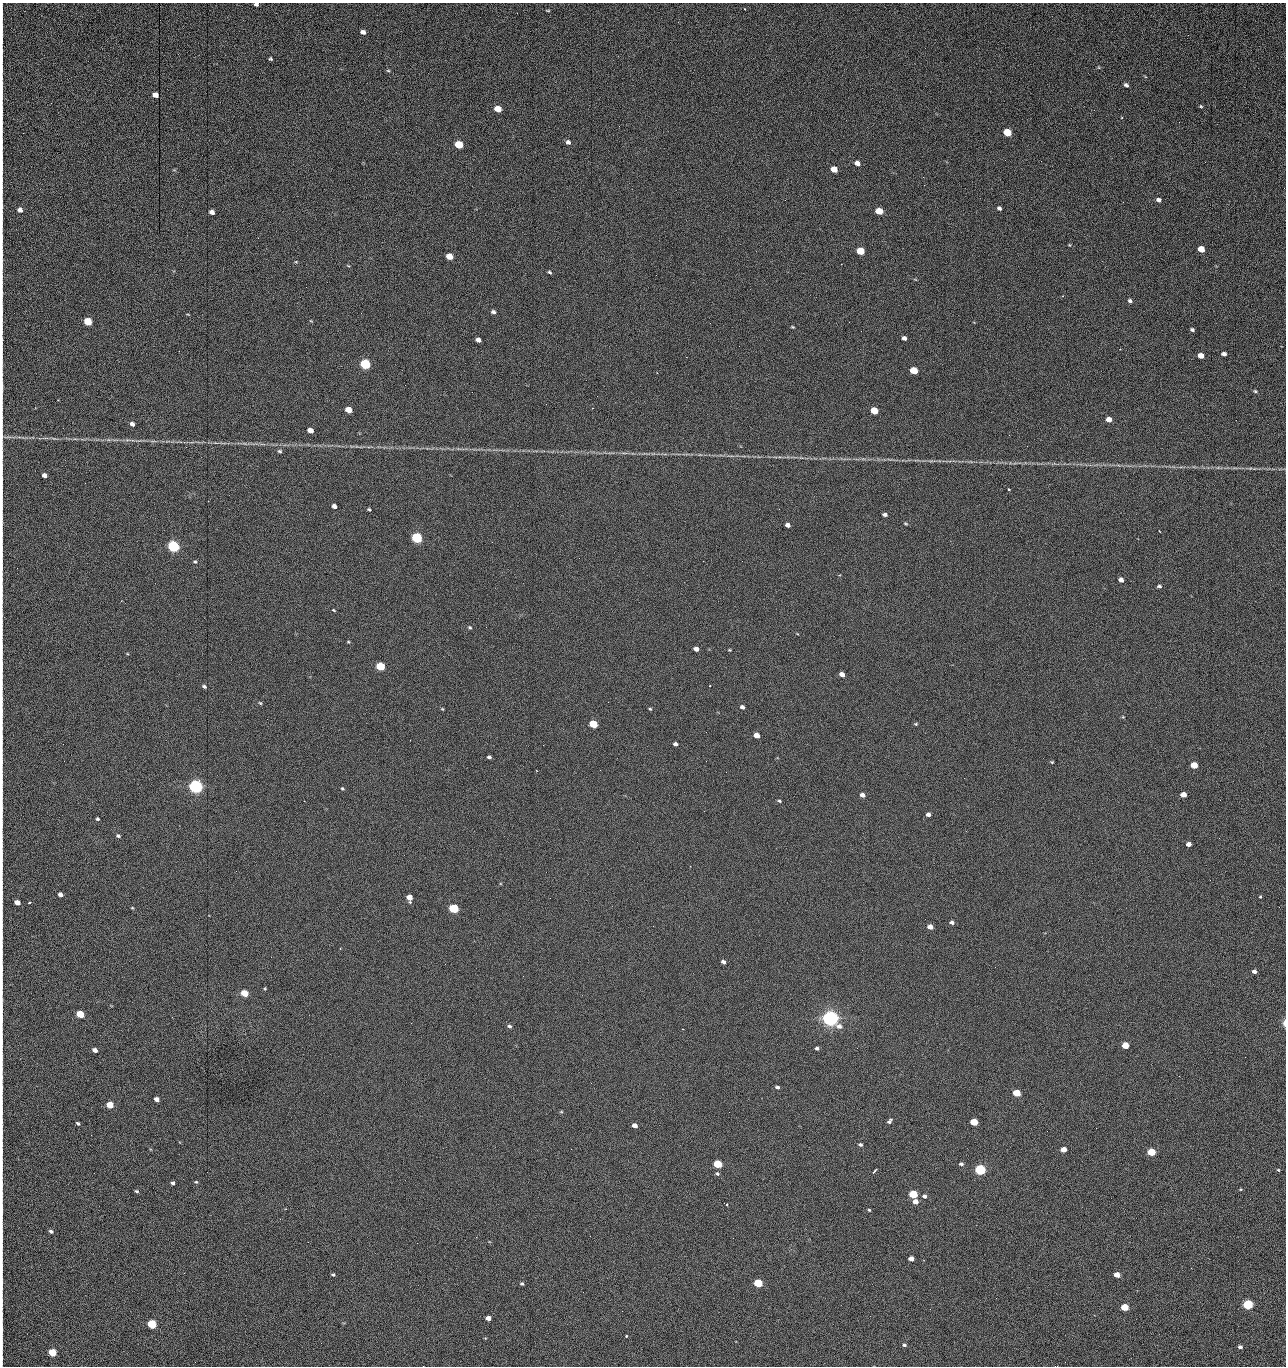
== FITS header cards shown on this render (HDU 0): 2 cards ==
NAXIS1  =                 1284 /fastest changing axis
NAXIS2  =                 1364 /next to fastest changing axis

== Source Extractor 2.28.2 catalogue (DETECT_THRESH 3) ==
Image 1284 x 1364 px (HDU 0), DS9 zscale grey, 1 PNG px = 1 image px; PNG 1288 x 1368 px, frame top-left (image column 1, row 1364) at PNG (2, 3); no overlay
Background 191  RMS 17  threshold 49.8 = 3 sigma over >= 5 px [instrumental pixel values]
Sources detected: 218; all 218 listed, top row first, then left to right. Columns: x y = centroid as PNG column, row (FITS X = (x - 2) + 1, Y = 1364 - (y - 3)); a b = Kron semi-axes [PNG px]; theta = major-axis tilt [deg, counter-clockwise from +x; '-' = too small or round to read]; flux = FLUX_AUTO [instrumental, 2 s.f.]
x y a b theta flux
256 4 4 3 - 3.0e+03
548 10 6 3 -8 1.2e+03
2 27 19 2 90 4.2e+03
363 32 5 4 - 4.8e+03
1188 35 2 2 - 1.1e+03
2 51 14 2 90 3.1e+03
271 59 4 3 - 1.6e+03
388 71 5 3 - 1.2e+03
1126 85 5 4 - 3.0e+03
2 91 27 2 90 5.3e+03
155 95 5 4 - 8.7e+03
1201 106 4 3 - 1.2e+03
498 109 5 5 - 2.3e+04
1122 117 3 3 - 1.2e+03
1179 122 3 2 - 1.2e+03
1007 132 6 5 - 4.3e+04
568 142 6 5 - 3.8e+03
459 145 5 5 - 5.4e+04
1041 161 3 2 - 1.9e+03
857 163 5 4 - 6.2e+03
2 169 16 2 90 2.8e+03
834 169 5 4 - 1.6e+04
923 177 2 2 - 1.8e+04
785 200 2 2 - 6.0e+02
1159 200 5 4 - 3.7e+03
1123 202 3 2 - 9.3e+02
999 208 5 4 - 2.6e+03
20 210 5 5 - 5.2e+03
879 211 5 4 - 2.8e+04
212 212 5 4 - 5.9e+03
2 217 13 2 90 2.4e+03
2 238 16 2 90 3.3e+03
1069 245 4 4 - 9.4e+02
1201 249 5 4 - 2.4e+04
860 251 5 5 - 4.1e+04
449 256 5 5 - 2.0e+04
2 260 10 3 87 2.4e+03
296 262 5 3 - 9.6e+02
841 264 2 2 - 2.5e+04
550 272 5 3 - 1.7e+03
656 275 3 2 - 8.0e+02
915 279 5 3 - 9.0e+02
306 287 2 2 - 6.2e+02
1130 301 5 4 - 2.7e+03
2 310 22 2 90 4.4e+03
493 312 5 4 - 3.3e+03
88 321 5 5 - 5.2e+04
311 321 4 3 - 8.4e+02
849 322 2 2 - 6.2e+02
710 323 2 2 - 3.4e+03
792 327 3 2 - 1.1e+03
1192 330 4 3 - 2.1e+03
904 338 4 4 - 3.8e+03
478 340 5 4 - 5.2e+03
1120 349 2 2 - 5.8e+03
1224 354 5 4 - 4.4e+03
1201 356 5 4 - 1.0e+04
365 364 5 5 - 1.6e+05
914 370 5 5 - 3.9e+04
2 386 14 3 -90 3.5e+03
1256 392 3 3 - 2.7e+03
349 410 5 4 - 2.0e+04
874 411 5 4 - 3.3e+04
1109 419 5 4 - 9.8e+03
132 424 5 4 - 4.8e+03
310 430 5 4 - 9.5e+03
1009 435 2 2 - 3.3e+03
2 436 9 3 -87 2.1e+03
127 440 8 3 -5 2.4e+03
1027 446 2 2 - 4.7e+02
186 447 2 2 - 4.4e+03
280 451 5 4 - 1.9e+03
2 455 15 2 90 3.0e+03
44 475 4 4 - 6.0e+03
2 478 10 2 90 1.8e+03
85 483 2 2 - 9.5e+02
1008 489 3 3 - 3.8e+03
2 506 10 2 90 1.7e+03
334 506 5 4 - 5.1e+03
369 509 4 3 - 1.4e+03
779 509 2 2 - 5.2e+02
885 515 5 3 - 3.4e+03
905 524 5 4 - 1.3e+03
788 525 4 4 - 4.8e+03
1159 531 3 2 - 7.8e+02
417 538 5 5 - 1.9e+05
492 542 2 2 - 2.6e+03
173 546 5 5 - 3.2e+05
742 561 2 2 - 6.2e+02
195 562 5 5 - 1.7e+03
1121 580 5 4 - 5.5e+03
1159 586 5 4 - 2.3e+03
121 601 3 2 - 6.1e+02
334 610 4 3 - 1.0e+03
470 627 5 4 - 1.5e+03
348 642 4 3 - 9.8e+02
696 649 5 4 - 5.3e+03
730 650 4 3 - 1.0e+03
380 666 5 4 - 8.9e+04
842 674 5 4 - 7.2e+03
204 686 5 4 - 2.1e+03
260 703 5 4 - 1.2e+03
742 707 4 4 - 4.0e+03
442 709 4 3 - 1.0e+03
650 709 4 3 - 1.3e+03
2 715 10 2 90 1.9e+03
1123 717 5 3 - 8.7e+02
593 724 5 4 - 5.7e+04
916 724 5 4 - 1.3e+03
706 732 2 2 - 6.0e+02
757 735 5 4 - 1.4e+04
675 744 4 4 - 3.5e+03
543 745 2 2 - 3.2e+03
489 757 4 3 - 2.4e+03
706 761 2 2 - 1.0e+03
1052 762 3 3 - 1.2e+03
1194 765 5 4 - 2.7e+04
600 770 2 2 - 4.4e+02
537 771 2 2 - 8.1e+02
726 772 2 2 - 2.6e+03
196 787 6 5 - 7.0e+05
342 789 4 3 - 1.3e+03
862 795 5 4 - 6.0e+03
1183 795 5 4 - 1.3e+04
304 801 2 2 - 5.1e+02
779 801 5 3 - 1.5e+03
2 809 10 2 90 1.9e+03
928 814 4 4 - 4.2e+03
97 819 3 3 - 1.8e+03
118 836 4 4 - 2.2e+03
1188 844 4 4 - 6.0e+03
60 894 4 4 - 5.6e+03
1260 897 4 3 - 9.9e+02
409 898 5 5 - 1.3e+04
17 902 5 4 - 9.9e+03
29 903 3 2 - 1.5e+03
132 908 4 3 - 9.0e+02
454 909 5 4 - 1.2e+05
952 922 5 4 - 3.0e+03
930 927 5 4 - 9.6e+03
340 949 2 2 - 7.3e+02
723 962 5 4 - 3.7e+03
2 968 10 2 90 1.8e+03
1254 971 4 4 - 4.3e+03
523 976 2 2 - 2.0e+03
244 993 5 4 - 3.3e+04
80 1014 5 4 - 5.3e+04
830 1018 6 5 - 1.0e+06
411 1023 2 2 - 5.5e+03
1284 1023 6 3 -90 5.4e+03
509 1026 5 4 - 2.3e+03
2 1043 17 2 90 3.3e+03
1125 1045 5 4 - 2.9e+04
817 1048 4 3 - 2.2e+03
857 1048 2 2 - 1.4e+03
95 1050 4 4 - 6.2e+03
1245 1057 2 2 - 1.8e+03
1179 1076 2 2 - 2.6e+03
777 1087 4 3 - 2.3e+03
1017 1093 5 4 - 4.7e+04
156 1099 5 4 - 7.3e+03
110 1105 5 4 - 3.1e+04
561 1112 5 3 - 1.1e+03
729 1112 3 2 - 8.7e+02
889 1121 6 4 47 2.5e+03
974 1122 5 4 - 4.3e+04
78 1123 4 4 - 2.0e+03
635 1125 5 4 - 8.4e+03
2 1132 8 2 90 1.1e+03
91 1135 2 2 - 2.4e+03
860 1144 5 4 - 2.0e+03
571 1149 3 2 - 9.4e+02
1064 1149 5 4 - 1.7e+04
1151 1152 5 4 - 5.8e+04
718 1164 5 4 - 7.8e+04
961 1164 5 4 - 2.4e+03
980 1170 5 4 - 2.7e+05
1278 1170 4 3 - 1.0e+03
874 1172 6 2 51 2.1e+03
717 1174 6 5 - 1.9e+03
196 1182 4 4 - 1.4e+03
173 1183 3 3 - 2.5e+03
1240 1189 4 2 - 8.8e+02
136 1191 5 3 - 1.6e+03
913 1194 5 4 - 8.3e+04
925 1196 5 4 - 3.4e+03
915 1202 5 4 - 9.4e+03
727 1204 3 3 - 1.4e+03
2 1209 19 2 90 3.4e+03
286 1209 2 2 - 7.2e+02
869 1210 3 3 - 1.3e+03
280 1219 2 2 - 2.2e+03
51 1231 5 4 - 2.4e+03
2 1236 9 2 90 1.7e+03
476 1237 2 2 - 9.0e+03
308 1242 2 2 - 1.8e+03
417 1243 2 2 - 5.3e+03
911 1258 5 4 - 9.0e+03
333 1274 4 3 - 1.6e+03
1117 1275 5 4 - 1.4e+04
2 1280 15 2 90 2.7e+03
758 1283 5 4 - 8.0e+04
522 1284 4 4 - 1.8e+03
996 1298 2 2 - 2.7e+03
2 1302 13 2 90 2.2e+03
1248 1304 5 4 - 1.9e+05
1125 1307 5 4 - 4.6e+04
622 1311 2 2 - 7.8e+02
488 1318 5 4 - 7.9e+03
152 1324 5 4 - 1.0e+05
2 1329 11 2 90 2.1e+03
626 1336 3 3 - 1.8e+03
321 1343 2 2 - 1.4e+03
904 1345 4 4 - 2.0e+03
2 1347 9 2 90 1.8e+03
1240 1347 4 3 - 3.4e+03
52 1352 5 4 - 5.4e+04
1055 1366 3 2 - 2.1e+03
At the frame edge (FLAGS 8, measured only in part): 27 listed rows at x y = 256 4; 2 27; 2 51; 2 91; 2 169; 2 217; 2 238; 2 260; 2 310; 2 386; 2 436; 2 455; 2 478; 2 506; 2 715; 2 809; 2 968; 1284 1023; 2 1043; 2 1132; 2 1209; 2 1236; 2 1280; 2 1302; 2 1329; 2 1347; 1055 1366

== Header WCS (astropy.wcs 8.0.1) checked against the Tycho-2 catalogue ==
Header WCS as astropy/WCSLIB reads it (CRVAL/CRPIX/CD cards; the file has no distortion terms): RA---TAN/DEC--TAN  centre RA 15:41:42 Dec +51:58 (235.43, +51.97 deg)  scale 1.26 arcsec/px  FOV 26.9' x 28.5'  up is +93 deg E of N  parity flipped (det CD > 0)
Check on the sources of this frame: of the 60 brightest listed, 10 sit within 2.0 arcsec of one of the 12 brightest Tycho-2 stars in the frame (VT <= 12.29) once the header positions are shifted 0.49 arcsec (0.48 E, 0.11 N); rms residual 0.87 arcsec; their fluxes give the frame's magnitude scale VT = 24.47 - 2.5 log10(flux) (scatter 0.19 mag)
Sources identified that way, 10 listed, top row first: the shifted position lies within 2.0 arcsec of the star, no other Tycho-2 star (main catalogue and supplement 1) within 4.0 arcsec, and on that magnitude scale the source's flux lands within +1.5 / -3 mag of the star's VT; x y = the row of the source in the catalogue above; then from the Tycho-2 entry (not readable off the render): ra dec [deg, ICRS J2000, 3 dp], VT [Tycho-2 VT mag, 2 dp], TYC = Tycho-2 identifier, HIP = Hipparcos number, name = IAU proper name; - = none
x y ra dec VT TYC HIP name
365 364 235.614 +52.064 11.61 3489-1132-1 - -
417 538 235.514 +52.049 11.19 3489-1407-1 - -
196 787 235.378 +52.130 9.31 3489-1322-1 76850 -
454 909 235.303 +52.042 11.52 3489-958-1 - -
830 1018 235.232 +51.912 9.59 3489-824-1 - -
980 1170 235.143 +51.862 10.97 3489-1016-1 - -
913 1194 235.131 +51.886 12.29 3489-908-1 - -
758 1283 235.084 +51.941 11.45 3489-1346-1 - -
1248 1304 235.062 +51.771 11.53 3489-1453-1 - -
152 1324 235.075 +52.152 11.74 3489-912-1 - -